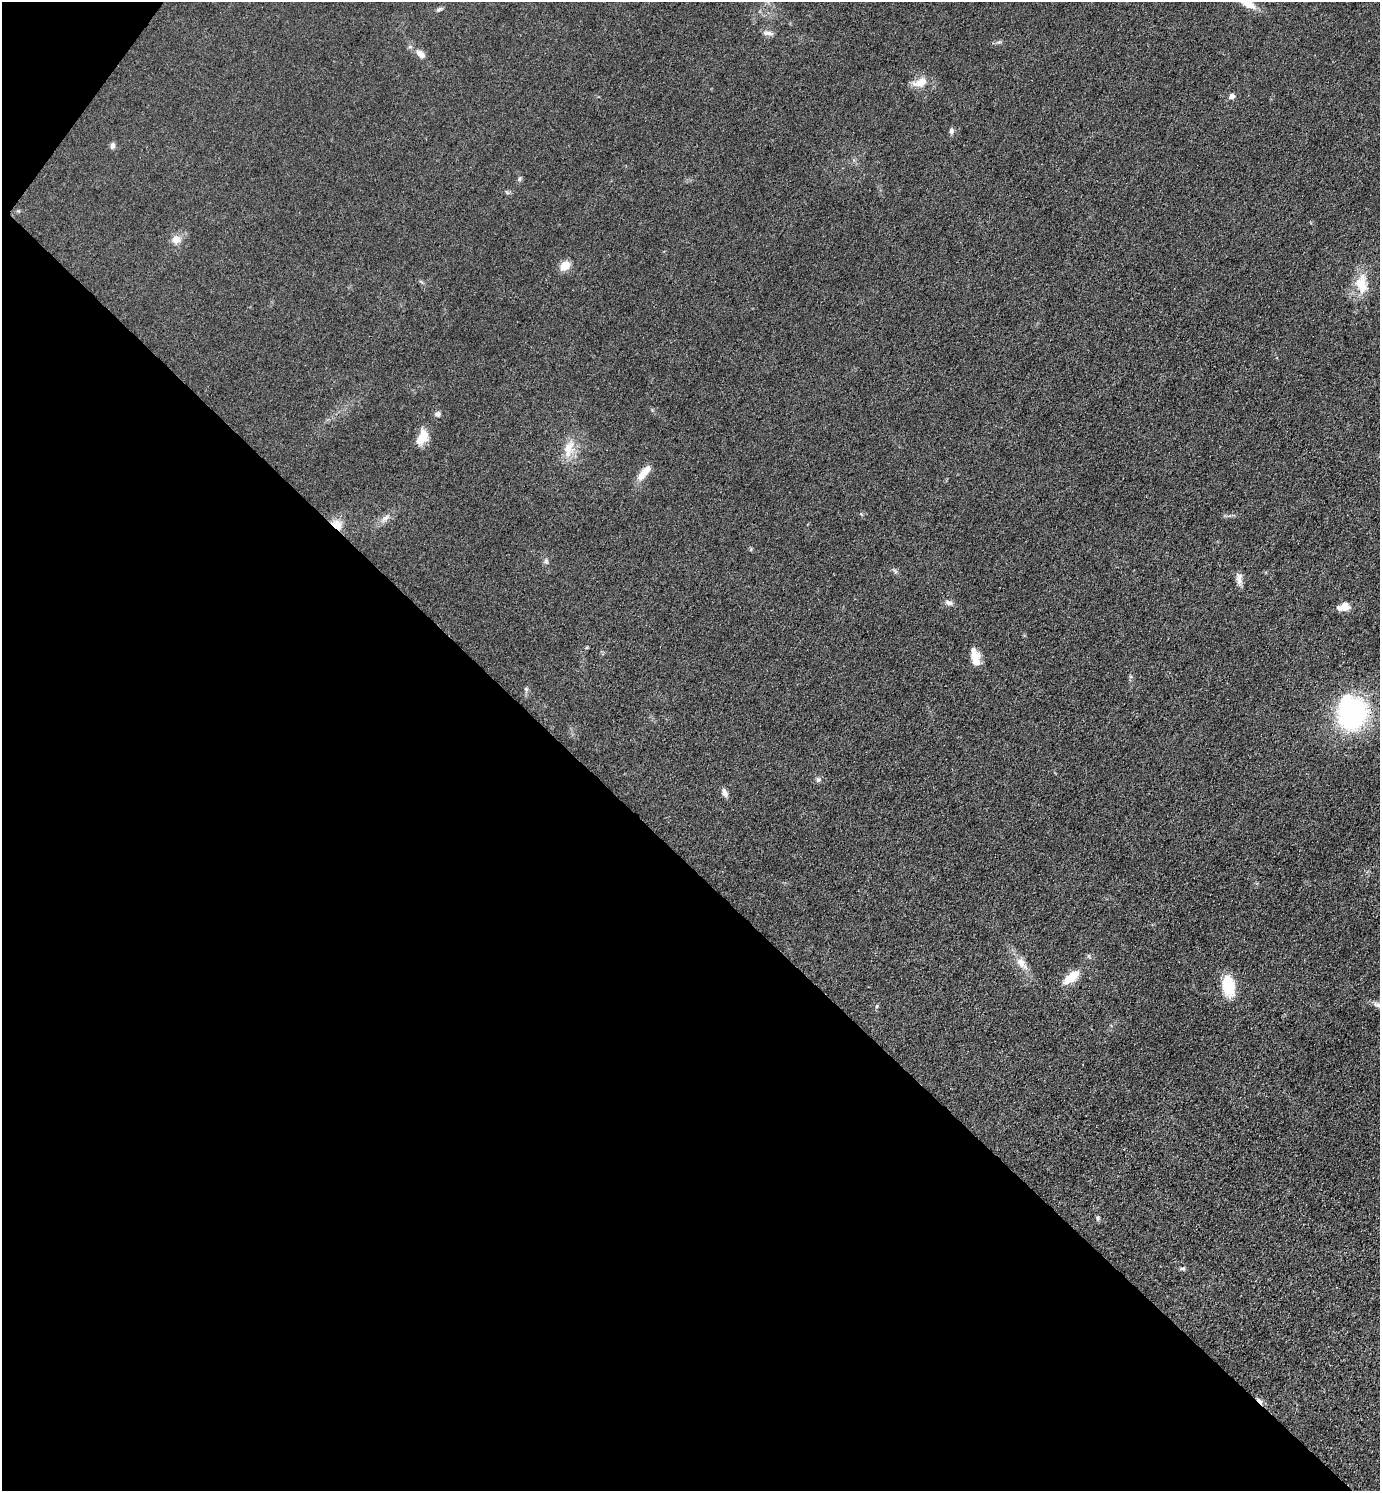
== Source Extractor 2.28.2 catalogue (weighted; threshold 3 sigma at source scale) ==
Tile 9 of 4 x 4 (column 1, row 3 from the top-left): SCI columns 299-1676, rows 1492-2980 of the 5964 x 5961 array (HDU 1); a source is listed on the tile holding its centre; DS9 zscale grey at full resolution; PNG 1382 x 1493 px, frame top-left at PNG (2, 2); no overlay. Shown black and unused: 43% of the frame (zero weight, under 3 of 4 exposures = <1% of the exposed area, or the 3 px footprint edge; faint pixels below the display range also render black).
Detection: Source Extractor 2.28.2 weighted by HDU 2 'WHT'; one run over the whole footprint, this tile lists its part. Background 0.0497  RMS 0.0063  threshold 0.0284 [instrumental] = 3 sigma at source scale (4.5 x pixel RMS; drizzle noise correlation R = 1.50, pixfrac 1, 0.05/0.05 arcsec/px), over >= 5 px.
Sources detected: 41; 1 cosmic-ray / hot-pixel residue — not listed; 3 inside a brighter listed object's ellipse — not listed separately; the other 37 listed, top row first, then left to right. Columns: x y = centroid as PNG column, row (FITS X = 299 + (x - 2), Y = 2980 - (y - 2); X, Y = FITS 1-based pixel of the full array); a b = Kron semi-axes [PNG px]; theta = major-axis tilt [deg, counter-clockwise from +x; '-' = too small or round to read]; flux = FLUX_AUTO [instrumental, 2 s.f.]
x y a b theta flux
1247 3 30 9 -30 9
439 9 9 4 31 1.3
768 33 14 5 -5 2.7
420 54 13 7 -46 4.7
920 82 18 10 19 8.3
1231 96 8 6 26 2.4
951 131 8 6 74 1.7
112 146 7 6 - 2
519 179 7 6 - 1.3
176 239 13 11 8 5.4
565 265 10 7 48 9
1360 284 24 20 75 14
437 414 7 7 - 1.7
422 437 18 10 69 10
568 448 20 16 62 12
643 473 22 8 51 8.2
385 518 15 7 39 4
337 525 15 11 -45 7
751 549 6 3 72 0.68
546 561 8 6 -86 1.6
895 571 8 4 -45 1.2
1239 580 17 7 -71 3.6
949 603 12 6 -23 2.2
1345 606 11 10 - 4.8
975 658 19 10 -82 8.4
526 689 6 4 -43 0.96
1352 714 26 22 65 120
818 780 7 7 - 1.6
724 792 12 6 -64 2.7
1089 956 6 4 -71 0.87
1021 963 22 10 -50 7.5
1071 977 21 9 37 13
1228 986 22 12 -79 22
1377 1005 13 6 -18 3
876 1006 6 4 88 0.84
1098 1218 6 5 - 1.2
1183 1268 8 4 11 1.1
Overlapping masked pixels (flux is a lower limit): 1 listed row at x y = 337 525
Isophote crosses this tile's border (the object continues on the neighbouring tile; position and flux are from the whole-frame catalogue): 1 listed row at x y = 1247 3